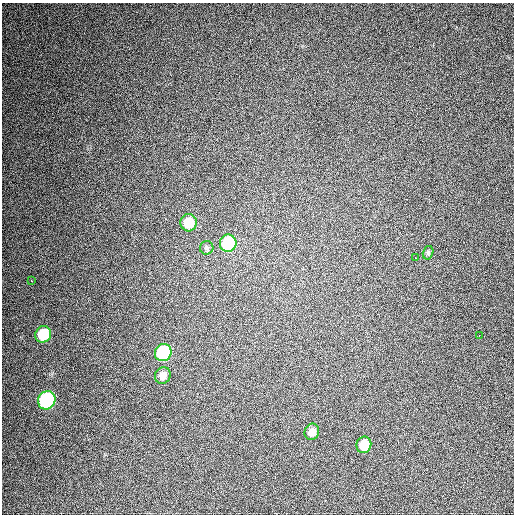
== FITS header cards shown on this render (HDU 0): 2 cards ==
NAXIS1  =                  512 / Axis length
NAXIS2  =                  512 / Axis length

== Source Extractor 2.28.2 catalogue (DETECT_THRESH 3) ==
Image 512 x 512 px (HDU 0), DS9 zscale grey, 1 PNG px = 1 image px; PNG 516 x 516 px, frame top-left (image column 1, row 512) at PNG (2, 3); each listed source drawn as its Kron ellipse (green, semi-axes under 4 px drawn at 4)
Background 442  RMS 12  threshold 35.4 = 3 sigma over >= 5 px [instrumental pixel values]
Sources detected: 13; all 13 listed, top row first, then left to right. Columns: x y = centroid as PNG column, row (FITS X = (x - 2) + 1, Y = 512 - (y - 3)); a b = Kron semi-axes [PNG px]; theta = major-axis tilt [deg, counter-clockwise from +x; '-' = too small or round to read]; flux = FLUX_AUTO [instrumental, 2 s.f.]
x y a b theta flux
189 223 8 8 - 19000
228 243 9 8 - 56000
207 248 7 6 - 1800
428 253 7 5 74 1500
415 258 2 2 - 2100
32 281 3 3 - 4200
43 334 8 7 - 26000
479 336 3 2 - 9900
163 353 9 8 - 61000
163 375 8 7 - 6100
47 400 9 8 - 98000
312 432 8 7 - 5900
364 445 8 7 - 16000